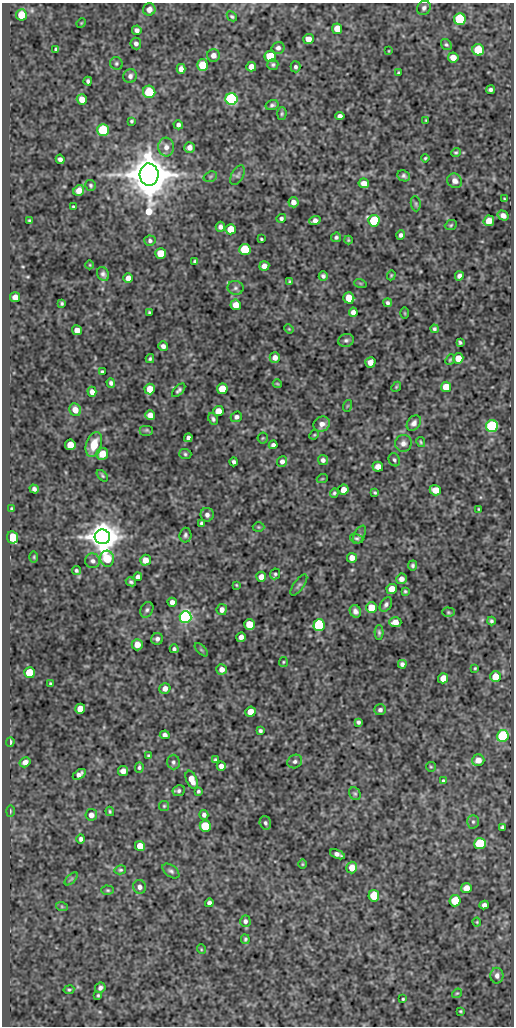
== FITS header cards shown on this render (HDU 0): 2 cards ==
NAXIS1  =                  512
NAXIS2  =                 1024

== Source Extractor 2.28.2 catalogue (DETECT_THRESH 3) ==
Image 512 x 1024 px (HDU 0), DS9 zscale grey, 1 PNG px = 1 image px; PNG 516 x 1028 px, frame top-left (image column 1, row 1024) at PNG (2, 3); each listed source drawn as its Kron ellipse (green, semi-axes under 4 px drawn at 4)
Background 51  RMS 0.55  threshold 1.64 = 3 sigma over >= 5 px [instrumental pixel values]
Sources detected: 256; all 256 listed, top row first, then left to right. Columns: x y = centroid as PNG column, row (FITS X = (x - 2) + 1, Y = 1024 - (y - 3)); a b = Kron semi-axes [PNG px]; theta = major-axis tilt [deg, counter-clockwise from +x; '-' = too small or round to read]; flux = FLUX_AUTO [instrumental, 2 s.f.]
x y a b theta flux
424 8 7 6 - 110
149 9 6 6 - 220
21 15 5 5 - 750
232 16 6 3 -44 52
460 19 6 6 - 3700
81 23 5 4 - 34
337 29 5 5 - 540
137 30 5 4 - 120
308 39 5 5 - 340
136 43 6 5 - 120
446 44 6 5 - 63
278 48 6 6 - 130
56 49 4 3 - 61
478 50 6 5 - 1300
389 51 4 2 - 27
213 55 6 6 - 200
270 57 6 5 - 1800
453 57 5 5 - 320
116 63 6 6 - 74
273 64 5 5 - 69
202 65 6 5 - 970
251 67 5 5 - 300
295 67 5 5 - 85
181 69 5 4 - 180
398 73 3 3 - 50
130 76 7 6 - 130
88 81 4 3 - 81
491 90 4 4 - 94
149 92 6 6 - 1100
232 99 6 6 - 8500
82 100 5 5 - 430
272 105 6 5 - 76
282 114 6 4 87 56
340 116 4 4 - 120
426 120 3 2 - 30
131 121 3 3 - 52
178 125 5 4 - 100
103 130 6 5 - 2300
166 147 9 8 - 210
189 147 5 5 - 190
456 152 5 4 - 50
425 158 4 3 - 45
60 159 5 4 - 110
149 175 11 9 -87 180000
238 175 11 6 61 89
404 176 6 5 - 88
210 177 7 5 18 63
455 181 8 7 - 190
364 183 5 5 - 300
91 185 5 5 - 62
79 190 6 5 - 330
504 199 3 2 - 35
293 202 5 5 - 180
416 204 7 5 -84 66
73 207 3 3 - 39
503 215 5 4 - 170
281 218 5 4 - 79
315 220 6 4 19 140
29 221 3 3 - 44
374 221 6 5 - 2100
489 221 5 5 - 430
451 225 6 4 23 54
220 227 5 4 - 120
230 229 5 5 - 590
401 235 5 4 - 100
336 237 5 4 - 76
261 239 3 2 - 43
348 240 4 4 - 38
150 241 5 5 - 88
245 249 5 5 - 1700
161 254 5 5 - 960
195 261 4 3 - 68
90 265 4 3 - 27
264 266 5 4 - 240
103 274 7 6 - 110
391 275 5 4 - 41
323 276 4 4 - 95
459 276 4 4 - 120
128 278 5 4 - 190
290 282 4 3 - 51
360 283 6 4 -19 40
235 288 8 7 - 100
15 297 5 5 - 270
349 298 5 5 - 690
62 303 3 3 - 55
388 303 4 4 - 79
236 305 5 5 - 450
353 312 5 4 - 160
149 313 3 3 - 51
405 313 5 3 - 33
289 329 5 3 - 34
434 329 4 4 - 68
77 330 5 5 - 270
346 340 8 6 13 100
460 342 4 3 - 54
163 346 5 4 - 140
275 358 5 5 - 230
458 358 5 5 - 460
150 359 4 4 - 62
450 359 6 4 49 47
370 362 5 5 - 250
102 371 3 3 - 49
111 383 4 4 - 96
277 384 4 3 - 38
396 387 5 4 - 41
446 387 5 5 - 570
150 389 5 5 - 560
222 389 5 5 - 680
179 390 8 4 46 84
92 392 5 4 - 170
347 406 6 3 71 33
75 410 6 5 - 320
218 411 5 5 - 430
150 415 5 5 - 290
236 417 6 5 - 110
213 419 6 4 -63 78
414 423 8 6 53 140
322 424 8 7 - 230
492 426 6 6 - 6400
147 430 7 5 0 62
314 435 5 4 - 40
188 438 4 4 - 110
263 438 5 5 - 50
421 442 5 3 - 44
403 443 8 8 - 170
94 444 13 7 72 630
70 445 5 5 - 560
273 445 4 4 - 110
102 454 6 6 - 450
185 454 6 5 - 67
323 460 5 5 - 120
394 460 7 5 -61 76
282 461 5 5 - 130
234 462 4 3 - 82
378 467 5 5 - 260
102 476 7 4 -46 60
322 479 5 3 - 31
34 489 5 4 - 110
343 490 5 5 - 310
435 490 5 5 - 480
375 492 4 3 - 48
334 493 5 4 - 56
12 509 3 3 - 47
478 509 3 2 - 30
207 515 7 6 - 140
202 523 4 3 - 75
258 527 6 5 - 49
185 535 7 6 - 90
359 535 10 5 63 79
13 537 6 5 - 1500
102 537 7 7 - 91000
357 538 7 4 -17 64
34 557 6 3 90 40
352 558 5 5 - 250
107 559 8 7 - 1100
145 560 5 5 - 330
93 561 7 7 - 120
413 565 5 4 - 74
76 571 4 4 - 62
275 574 5 4 - 65
138 577 4 4 - 130
261 577 5 5 - 250
401 579 5 5 - 190
131 582 5 4 - 72
236 585 3 2 - 31
299 585 12 5 54 89
392 589 5 5 - 560
405 591 3 3 - 49
172 602 4 4 - 150
386 604 8 5 56 100
371 608 5 5 - 850
147 610 8 6 61 95
222 610 5 5 - 190
355 611 6 5 - 150
448 612 6 4 -1 51
185 617 6 6 - 9300
491 621 4 4 - 65
395 622 6 5 - 270
249 624 5 5 - 990
319 625 6 6 - 6100
379 632 7 4 -89 70
241 637 5 4 - 170
157 639 6 5 - 120
137 645 5 5 - 370
174 649 4 4 - 79
201 650 8 3 -45 53
283 662 5 4 - 44
402 664 4 4 - 98
475 668 3 3 - 39
222 669 5 5 - 230
29 673 5 5 - 1100
495 676 5 5 - 610
443 678 5 5 - 400
50 684 3 2 - 38
165 688 6 5 - 220
80 709 5 5 - 450
380 710 6 5 - 99
250 712 5 5 - 440
358 722 4 4 - 80
260 731 4 3 - 73
165 735 5 4 - 120
503 736 6 5 - 4200
10 742 5 3 - 99
149 756 3 3 - 46
215 760 4 4 - 69
478 760 6 6 - 300
25 762 5 4 - 190
173 762 7 6 - 92
295 762 8 6 29 110
221 766 4 4 - 190
139 767 5 4 - 66
431 767 5 4 - 46
123 771 5 5 - 290
79 774 7 4 34 150
192 780 9 5 -67 400
443 781 4 3 - 50
179 791 6 5 - 84
198 791 3 3 - 57
355 794 7 5 -56 61
164 806 5 5 - 50
10 811 6 3 90 39
110 811 5 3 - 48
91 815 6 6 - 180
204 815 5 4 - 110
473 822 7 5 -89 82
265 823 7 5 -72 82
205 826 5 5 - 1500
502 827 4 3 - 65
81 839 5 4 - 99
480 844 6 5 - 2900
140 846 5 5 - 590
337 854 8 4 -22 140
302 864 5 3 - 34
352 868 6 5 - 390
120 870 6 4 13 55
171 871 9 5 -38 100
71 879 8 4 45 72
140 887 7 6 - 160
466 888 5 5 - 350
108 890 6 4 -2 56
374 896 6 5 - 1000
455 901 5 5 - 1300
209 903 4 4 - 110
484 905 4 4 - 130
62 907 6 4 -19 48
245 921 5 5 - 100
477 922 4 4 - 34
245 939 5 4 - 59
201 949 5 3 - 31
497 976 8 6 -90 160
100 988 5 5 - 100
69 990 5 4 - 52
457 993 5 4 - 45
98 995 3 3 - 43
403 999 3 3 - 42
460 1011 3 3 - 39